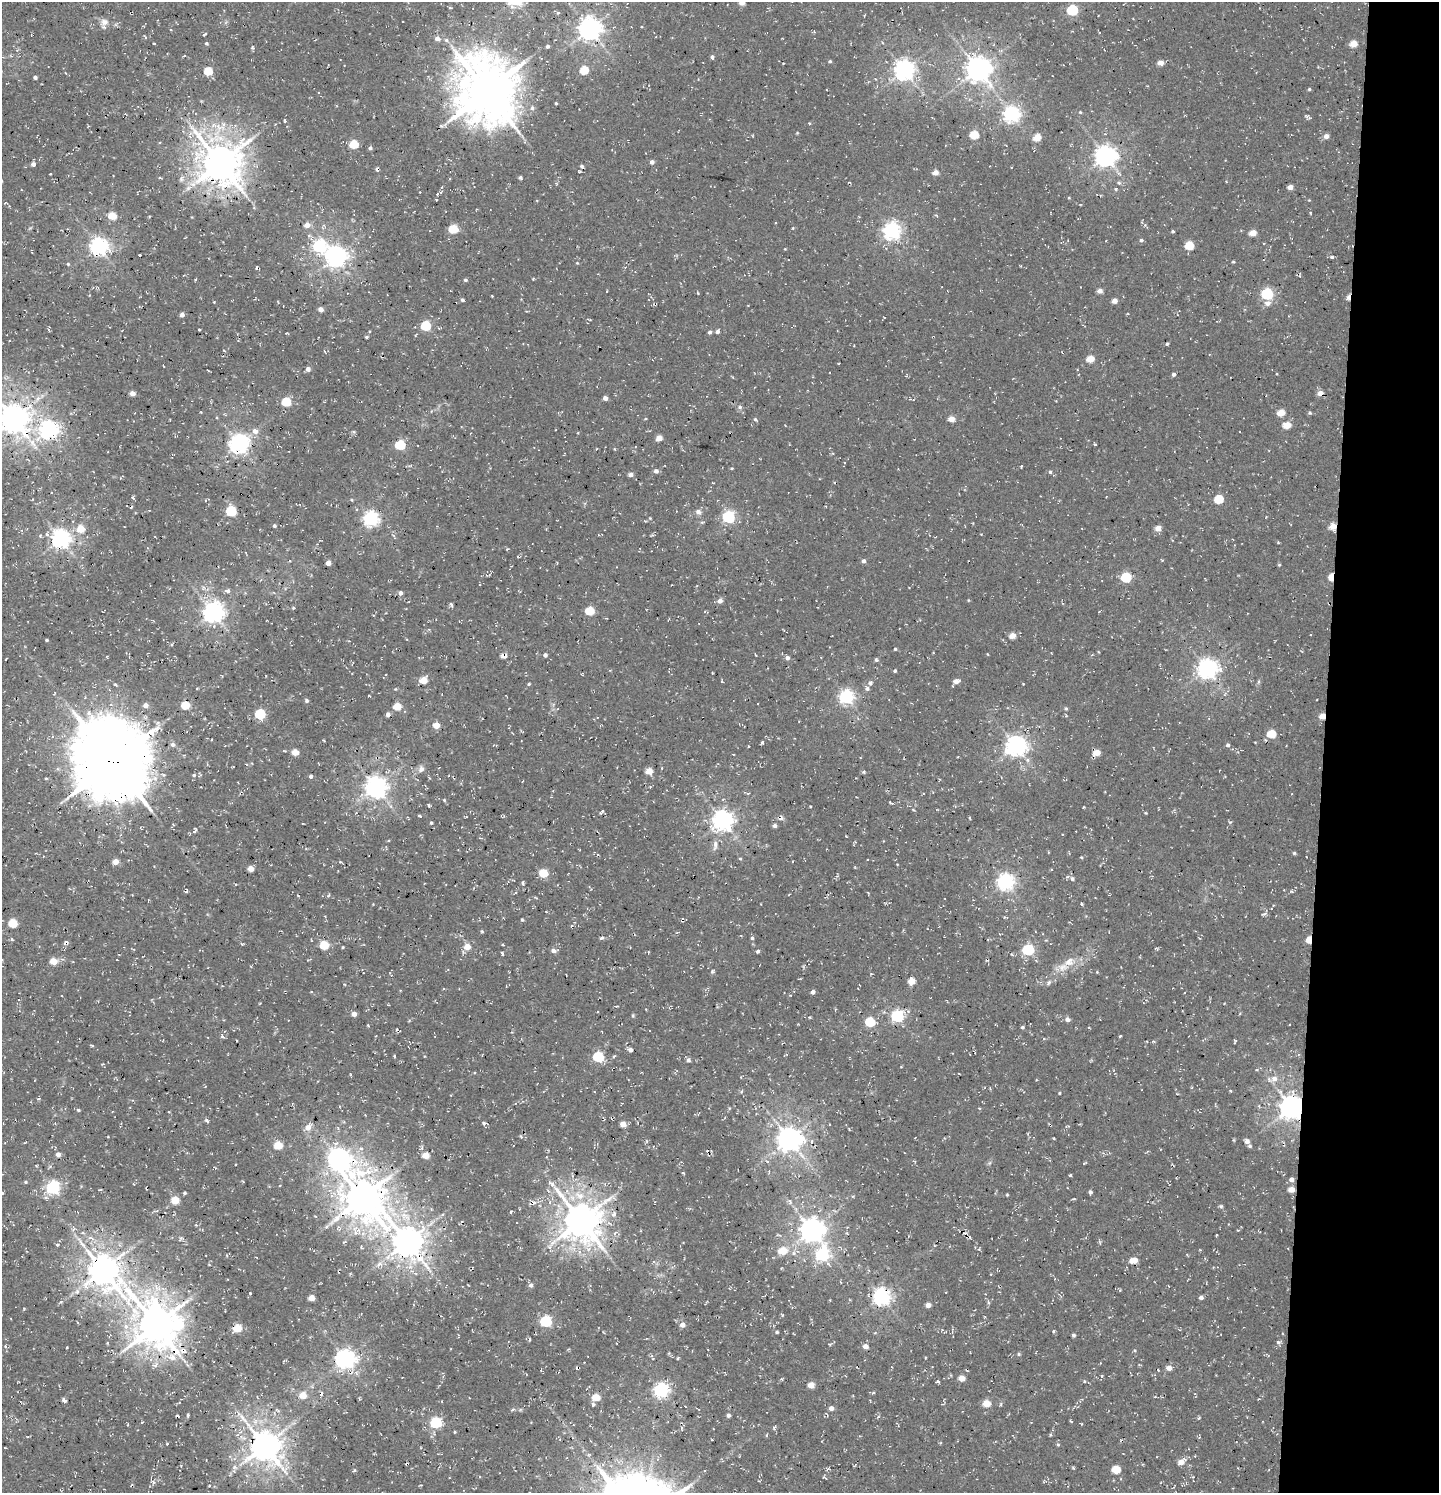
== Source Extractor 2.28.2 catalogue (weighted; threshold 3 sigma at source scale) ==
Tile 6 of 3 x 3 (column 3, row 2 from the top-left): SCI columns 3175-4611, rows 1622-3112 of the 4854 x 4739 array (HDU 1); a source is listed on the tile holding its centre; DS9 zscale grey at full resolution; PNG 1441 x 1495 px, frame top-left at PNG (2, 2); no overlay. Shown black and unused: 8% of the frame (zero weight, under 3 of 4 exposures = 8% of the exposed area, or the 3 px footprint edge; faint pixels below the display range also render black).
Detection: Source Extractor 2.28.2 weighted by HDU 2 'WHT'; one run over the whole footprint, this tile lists its part. Background 0.00314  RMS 0.0023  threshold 0.0103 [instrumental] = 3 sigma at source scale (4.5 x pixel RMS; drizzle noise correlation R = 1.50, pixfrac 1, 0.0396/0.0396 arcsec/px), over >= 5 px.
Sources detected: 380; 1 inside a brighter object's white glare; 13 cosmic-ray / hot-pixel residue — not listed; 1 inside a brighter listed object's ellipse — not listed separately; the other 365 listed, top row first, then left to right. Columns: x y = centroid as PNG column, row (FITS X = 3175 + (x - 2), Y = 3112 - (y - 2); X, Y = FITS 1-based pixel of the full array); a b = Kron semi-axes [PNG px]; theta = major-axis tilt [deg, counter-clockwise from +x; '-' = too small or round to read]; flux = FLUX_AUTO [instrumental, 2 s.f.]
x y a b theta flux
742 3 4 4 - 1.8
450 7 5 3 - 0.26
1073 10 6 5 - 20
104 22 11 9 25 1.5
589 29 7 7 - 200
814 32 4 3 - 0.23
437 38 6 6 - 1.1
446 40 7 6 - 0.65
154 43 3 2 - 0.2
206 43 4 4 - 0.35
1353 44 5 5 - 3.9
547 46 4 3 - 0.53
252 47 4 3 - 0.34
712 57 5 4 - 0.52
830 61 4 4 - 0.31
1160 63 5 4 - 2
978 69 8 8 - 240
584 70 5 5 - 8
904 70 7 7 - 130
208 71 5 5 - 8
65 73 5 3 - 0.23
35 77 4 3 - 0.58
1309 89 4 3 - 0.32
487 91 20 18 -72 1200
556 103 3 3 - 0.29
532 108 6 5 - 0.57
1080 112 4 4 - 0.23
1011 114 7 6 - 74
1308 117 7 4 -37 0.52
285 120 6 3 -89 0.31
809 123 3 3 - 0.21
974 135 5 5 - 8
1326 136 5 4 - 1.3
1037 137 5 4 - 4.7
354 144 5 5 - 9
370 148 4 4 - 0.64
1106 156 7 7 - 150
652 162 4 4 - 0.92
220 163 13 12 - 700
33 164 4 4 - 0.86
581 166 5 5 - 0.44
580 171 4 2 - 0.26
935 173 4 4 - 2
50 174 3 2 - 0.15
181 178 8 6 60 0.74
520 178 4 4 - 0.44
1119 182 6 5 - 0.48
1290 187 4 4 - 1.7
437 194 4 3 - 0.26
936 215 4 3 - 0.23
112 216 5 4 - 5.5
307 225 5 4 - 1.8
793 228 4 3 - 0.19
453 229 5 5 - 9.4
892 231 7 6 - 86
1173 231 4 4 - 0.31
1253 233 5 4 - 3.2
1141 240 4 4 - 0.42
319 246 6 6 - 36
1189 246 5 5 - 8.6
99 247 6 6 - 100
140 255 3 2 - 0.3
335 256 7 7 - 150
1332 257 4 4 - 0.33
1233 262 5 3 - 0.27
577 263 3 3 - 0.19
68 264 4 4 - 0.29
256 268 5 3 - 0.5
195 280 3 3 - 0.24
465 280 5 4 - 0.37
1100 291 4 4 - 1.5
698 293 4 3 - 0.21
1267 294 6 5 - 26
1348 297 6 4 74 1.8
462 300 4 4 - 0.53
1115 301 4 4 - 1.8
214 302 3 3 - 0.17
1268 303 6 5 - 1.2
321 309 5 4 - 1.1
182 315 4 4 - 1
426 325 5 5 - 15
199 330 4 2 - 0.21
369 331 4 3 - 0.18
717 331 5 4 - 0.65
710 332 4 4 - 0.63
367 337 3 3 - 0.38
1167 344 3 3 - 0.33
1090 359 5 4 - 4.6
308 369 5 4 - 1
1173 374 4 4 - 0.6
132 393 4 4 - 1.8
1320 393 5 5 - 2
605 398 4 4 - 1.4
37 399 10 5 52 1.1
286 402 5 5 - 10
740 407 6 5 - 0.47
1281 413 5 4 - 4.1
1310 413 5 4 - 0.34
13 418 10 9 - 360
645 419 4 2 - 0.21
755 419 5 4 - 0.37
951 419 4 4 - 2.6
1287 425 5 4 - 4.7
49 430 7 7 - 100
255 431 6 5 - 1.8
659 438 5 4 - 2.6
239 444 8 7 - 110
1095 444 4 3 - 0.22
400 445 5 5 - 15
1021 466 3 3 - 0.32
732 468 4 3 - 0.23
656 471 4 4 - 0.93
1050 472 4 4 - 0.45
631 474 4 4 - 1.4
1219 499 5 5 - 9.4
231 511 5 5 - 18
698 512 7 7 - 0.95
728 517 6 5 - 34
650 518 4 4 - 0.21
371 519 6 6 - 64
274 526 4 4 - 0.44
1333 526 5 5 - 3
1158 528 4 4 - 2.5
81 529 5 5 - 5.1
598 535 4 3 - 0.15
60 539 7 6 - 120
1162 560 4 2 - 0.21
289 561 4 2 - 0.19
863 561 4 4 - 0.84
328 563 4 4 - 1.8
1279 565 4 4 - 0.25
1126 577 6 5 - 14
1331 577 6 4 85 5.5
697 586 3 2 - 0.17
227 591 7 6 - 0.66
400 593 5 4 - 0.85
968 600 4 3 - 0.2
720 601 5 5 - 1.3
451 605 6 3 -71 0.47
293 608 5 3 - 0.21
590 611 5 5 - 9
213 612 7 7 - 130
1012 636 4 4 - 3
47 640 3 3 - 0.29
895 649 3 3 - 0.34
545 655 4 4 - 0.73
504 656 6 5 - 1.5
787 658 5 5 - 0.8
876 660 5 4 - 0.36
1207 669 7 7 - 130
895 671 4 3 - 0.36
423 680 5 4 - 5.2
956 681 5 4 - 1.6
722 682 4 3 - 0.19
870 683 6 5 - 0.61
529 684 3 3 - 0.34
1023 684 2 2 - 0.25
867 688 6 5 - 0.68
395 689 5 4 - 0.25
54 694 6 3 56 0.23
846 697 6 6 - 56
306 700 5 5 - 0.43
145 705 5 5 - 1.3
185 705 5 5 - 8.1
397 706 5 5 - 6.7
1066 708 5 5 - 0.38
260 714 5 5 - 16
388 714 4 3 - 0.96
1323 716 4 4 - 3.4
436 725 4 4 - 3.7
1272 734 5 5 - 7.6
52 736 4 3 - 0.23
762 742 4 3 - 0.38
173 744 6 5 - 0.72
1228 745 5 4 - 0.52
1015 746 8 7 - 130
295 752 5 4 - 3.7
1097 753 5 4 - 3.4
113 762 26 24 -63 1900
421 769 10 8 69 1
649 771 5 4 - 3.7
864 772 5 3 - 0.26
194 775 5 5 - 0.35
311 777 4 4 - 0.58
375 787 7 7 - 160
444 800 5 4 - 0.25
890 802 3 3 - 0.3
429 805 4 2 - 0.51
810 806 3 2 - 0.19
601 812 7 2 41 0.31
419 816 4 3 - 0.27
722 820 7 7 - 130
431 823 4 3 - 0.29
775 826 4 4 - 0.76
195 831 9 4 57 0.51
715 845 15 6 86 1.3
1294 853 4 4 - 0.33
1081 857 4 3 - 0.22
740 859 4 3 - 0.24
116 862 4 4 - 2.4
271 865 2 2 - 0.14
251 868 4 4 - 2.3
543 873 5 5 - 8.2
1072 879 6 5 - 0.69
1005 882 7 6 - 83
523 883 6 4 -82 0.4
1284 890 3 2 - 0.14
298 896 4 2 - 0.17
1265 913 6 4 31 0.58
1005 917 4 3 - 0.26
522 920 4 3 - 0.32
13 923 5 5 - 9.3
602 938 5 4 - 0.45
752 938 4 4 - 0.39
988 939 3 3 - 0.2
12 940 5 3 - 0.27
1309 940 5 4 - 5.7
66 943 7 5 17 0.6
324 945 5 5 - 9
503 945 3 3 - 0.23
343 947 3 3 - 0.21
467 947 5 5 - 3.4
1028 950 6 5 - 26
554 951 5 4 - 1.1
758 951 4 3 - 0.51
463 952 5 4 - 0.42
502 953 4 3 - 0.34
53 961 5 4 - 4.7
1063 967 16 10 0 2.6
712 971 5 4 - 0.36
1097 972 4 4 - 0.19
912 981 5 5 - 3.8
1049 982 7 6 - 0.54
813 992 4 4 - 0.96
616 1006 4 3 - 0.23
354 1014 4 4 - 1.4
633 1015 6 4 79 0.28
897 1016 6 5 - 34
1067 1019 6 5 - 0.87
870 1022 5 5 - 12
1022 1027 4 4 - 0.4
1120 1036 3 3 - 0.27
222 1037 6 4 -59 0.5
1235 1041 4 3 - 0.26
91 1045 4 2 - 0.29
630 1050 5 4 - 0.81
394 1056 3 3 - 0.27
598 1057 6 5 - 18
688 1060 5 4 - 0.67
351 1075 4 2 - 0.2
1274 1079 8 7 - 1.5
742 1091 5 3 - 0.25
1230 1091 3 3 - 0.31
1059 1093 3 3 - 0.23
38 1099 5 3 - 0.25
1291 1107 7 7 - 220
729 1108 5 3 - 0.23
79 1110 5 4 - 0.36
207 1120 5 3 - 0.5
483 1123 6 4 -74 0.4
623 1124 4 4 - 2.4
308 1127 9 7 47 1.6
521 1137 5 4 - 0.32
789 1139 8 7 - 240
1247 1141 5 4 - 1.1
278 1145 5 5 - 7.3
1250 1146 5 4 - 0.41
570 1148 4 3 - 0.18
361 1149 6 6 - 0.64
58 1154 5 5 - 1.2
426 1155 5 4 - 3.9
338 1158 10 8 -46 160
989 1163 6 4 70 0.35
683 1173 4 2 - 0.24
1070 1175 4 3 - 0.3
1291 1179 5 5 - 0.93
26 1182 5 4 - 0.32
53 1187 6 6 - 43
1291 1189 5 4 - 2.6
1090 1192 4 3 - 0.62
184 1193 3 3 - 0.33
1007 1195 3 3 - 0.22
46 1198 6 5 - 0.5
362 1198 13 12 - 650
175 1200 5 5 - 6.5
790 1202 8 4 -82 0.44
1221 1206 5 4 - 0.44
511 1211 4 2 - 0.28
614 1214 9 6 62 0.91
581 1220 12 11 - 600
326 1227 6 4 19 0.42
74 1229 8 5 45 0.59
812 1230 8 7 - 230
83 1233 5 3 - 0.31
615 1233 8 5 40 0.7
181 1238 9 6 35 0.54
407 1242 11 8 -41 430
57 1245 4 4 - 0.29
782 1251 6 5 - 5.9
793 1253 6 6 - 0.6
822 1255 8 7 - 30
1134 1260 6 4 14 3
379 1264 12 7 32 1.4
103 1270 14 9 -45 450
531 1285 6 5 - 0.71
250 1293 3 3 - 0.26
881 1296 7 6 - 91
1201 1297 4 4 - 0.63
311 1298 4 4 - 3
61 1302 5 3 - 0.29
928 1305 4 4 - 1.5
24 1308 4 3 - 0.2
546 1321 6 5 - 24
156 1325 15 11 -2 720
682 1325 6 5 - 1.3
237 1328 5 5 - 8.2
1053 1331 3 3 - 0.32
777 1332 4 3 - 0.32
952 1332 7 3 -85 0.35
1073 1335 5 4 - 0.41
530 1340 4 2 - 0.33
1279 1342 5 5 - 0.52
5 1346 5 4 - 0.41
865 1346 5 5 - 1.5
669 1353 5 3 - 0.25
1019 1354 5 4 - 0.29
172 1357 11 8 -33 2.3
653 1358 7 4 -56 0.44
345 1359 7 7 - 120
155 1365 10 7 17 1.2
1169 1368 6 6 - 1.4
962 1378 5 4 - 3.1
1084 1381 4 4 - 0.24
811 1385 5 5 - 2.5
661 1390 6 6 - 55
873 1393 5 3 - 0.28
303 1395 5 5 - 3.6
596 1397 5 5 - 4.9
64 1400 5 3 - 0.73
442 1401 3 2 - 0.15
987 1403 5 5 - 5
593 1404 5 5 - 0.44
831 1408 5 4 - 1.2
513 1409 6 4 30 0.37
188 1415 5 3 - 0.33
728 1415 4 4 - 0.7
1199 1417 4 4 - 0.3
1071 1421 5 2 - 0.22
142 1422 3 2 - 0.3
436 1423 6 5 - 22
128 1424 4 3 - 0.19
682 1428 6 3 -70 0.31
774 1428 6 3 59 0.38
454 1432 4 3 - 0.22
1050 1435 4 3 - 0.26
167 1444 3 2 - 0.18
264 1445 11 9 -48 420
1058 1445 4 4 - 0.26
1181 1462 6 5 - 2.3
234 1467 8 6 -1 0.86
154 1469 4 3 - 0.24
1116 1469 5 5 - 7.1
354 1470 5 4 - 0.3
153 1481 7 6 - 0.59
209 1486 3 3 - 0.23
Overlapping masked pixels (flux is a lower limit): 21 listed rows (the first 20) at x y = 220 163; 1348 297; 1320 393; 13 418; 49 430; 1333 526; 1331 577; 504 656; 1323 716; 113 762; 775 826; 1309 940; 66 943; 1291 1107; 338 1158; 362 1198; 407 1242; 103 1270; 156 1325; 345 1359
Isophote crosses this tile's border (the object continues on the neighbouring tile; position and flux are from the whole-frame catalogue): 2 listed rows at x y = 742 3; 13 418
Unlisted compact peaks at least as high as the median listed source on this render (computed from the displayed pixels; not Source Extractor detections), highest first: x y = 482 931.